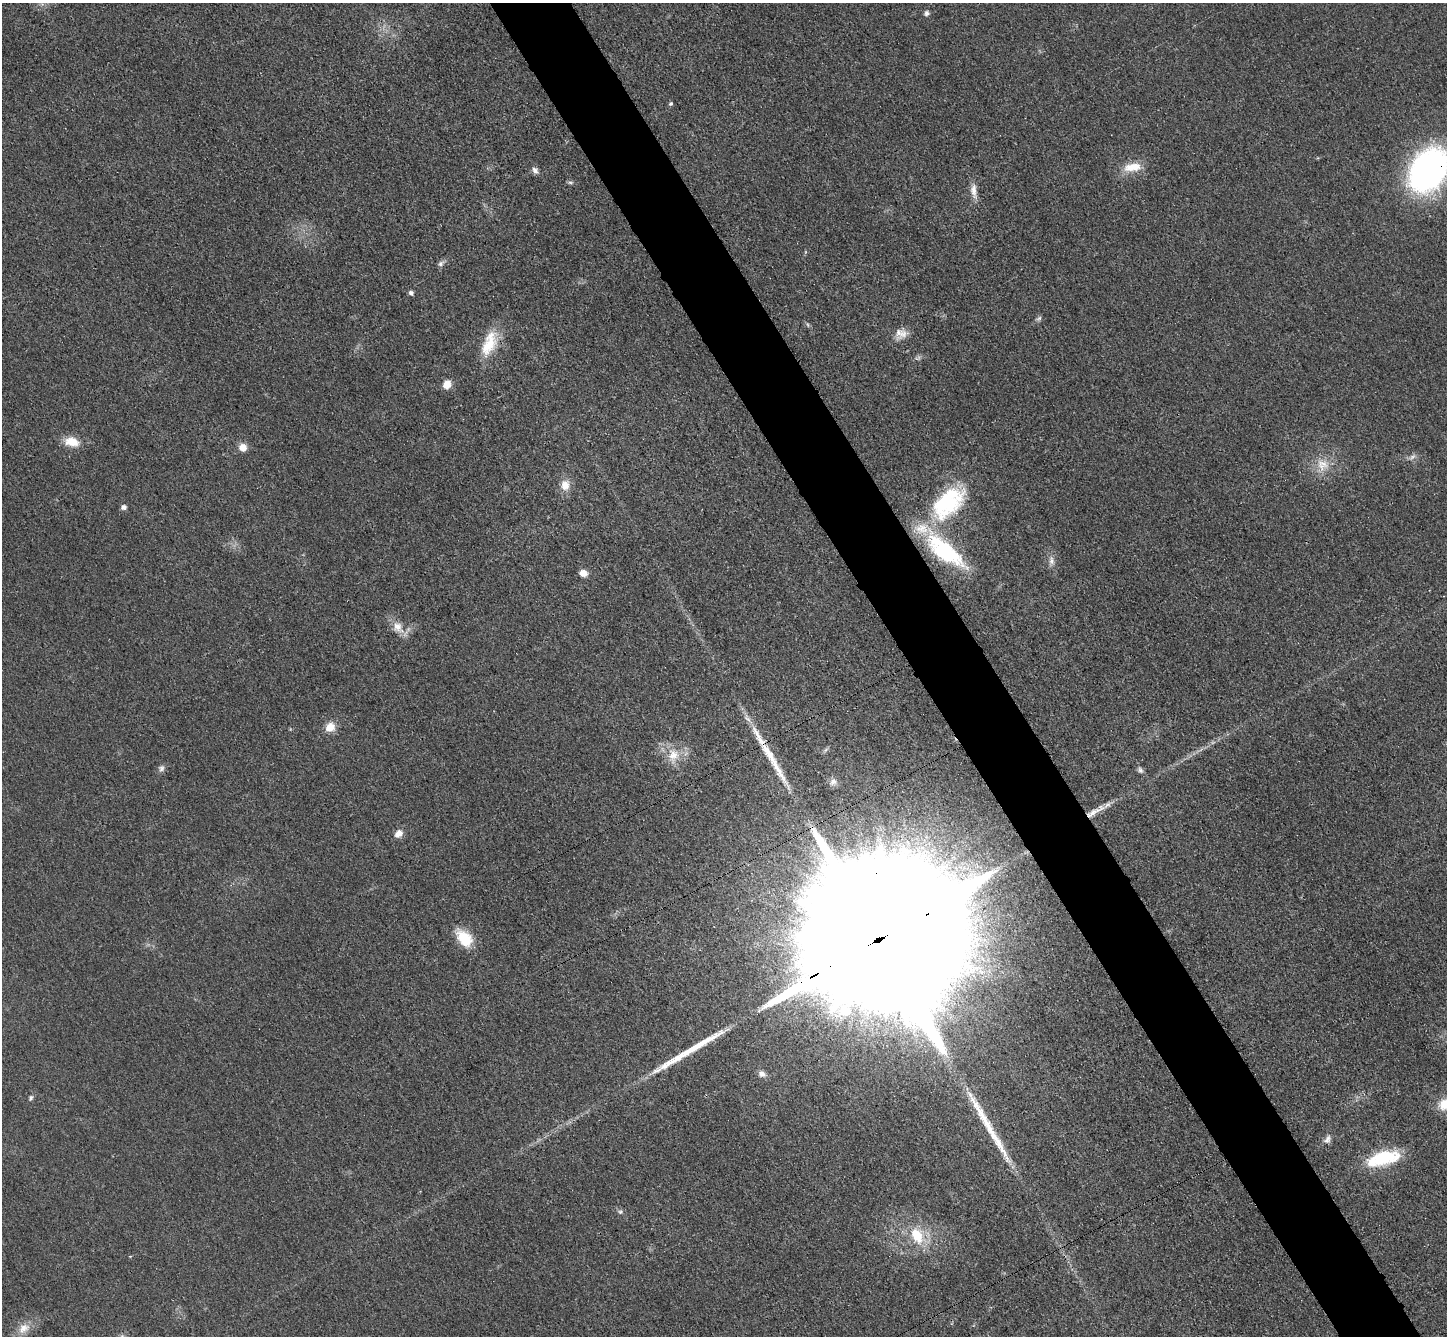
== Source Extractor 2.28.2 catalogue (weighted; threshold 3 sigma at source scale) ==
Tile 6 of 4 x 4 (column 2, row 2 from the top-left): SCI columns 1468-2912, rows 2975-4308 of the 5823 x 5815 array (HDU 1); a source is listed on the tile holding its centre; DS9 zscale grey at full resolution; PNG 1449 x 1338 px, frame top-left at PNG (2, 3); no overlay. Shown black and unused: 6% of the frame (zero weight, under 3 of 4 exposures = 2% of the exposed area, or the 3 px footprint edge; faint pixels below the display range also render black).
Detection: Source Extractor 2.28.2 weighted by HDU 2 'WHT'; one run over the whole footprint, this tile lists its part. Background 0.0191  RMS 0.0044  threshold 0.0197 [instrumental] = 3 sigma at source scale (4.5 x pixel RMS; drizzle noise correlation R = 1.50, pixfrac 1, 0.05/0.05 arcsec/px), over >= 5 px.
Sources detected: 46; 1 inside a brighter object's white glare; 3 long thin detections or spike segments (spike, bleed or trail) — not listed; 1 inside a brighter listed object's ellipse — not listed separately; the other 41 listed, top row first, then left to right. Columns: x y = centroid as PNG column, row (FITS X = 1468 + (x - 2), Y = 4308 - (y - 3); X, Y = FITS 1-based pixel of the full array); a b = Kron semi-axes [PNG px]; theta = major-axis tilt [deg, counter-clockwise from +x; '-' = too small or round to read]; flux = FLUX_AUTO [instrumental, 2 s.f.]
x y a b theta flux
926 13 7 6 - 1.3
671 104 5 5 - 0.73
1132 167 25 11 8 8.1
535 170 10 7 -57 1.9
1429 170 40 29 58 150
570 182 8 4 -1 0.89
974 190 20 8 -85 4
441 264 9 6 40 1.5
411 293 5 5 - 1.3
1039 318 9 5 40 1
808 325 6 4 -71 0.63
901 334 17 14 7 4.7
489 343 36 16 67 15
447 384 9 7 66 5
72 442 18 11 -13 7.6
243 447 9 9 - 3.9
1412 457 10 5 36 1.5
1322 464 18 17 - 8.4
565 485 14 12 -83 5.2
948 503 55 30 51 47
124 507 6 5 - 1.5
945 551 58 21 -39 45
1051 561 13 7 -80 2.6
583 573 9 7 -18 3.2
398 627 19 11 -54 5.9
330 727 12 10 44 5.4
673 755 20 15 81 8.1
161 768 9 8 - 1.5
1140 770 8 6 -53 1.3
833 782 11 9 39 2
1095 811 34 7 30 6.8
399 834 11 8 40 3.3
464 938 21 13 -49 13
875 941 81 32 28 85000
762 1074 10 8 -29 2.2
31 1098 7 5 70 0.99
1327 1139 13 8 52 2.4
1383 1158 42 16 15 24
621 1212 7 6 - 1
917 1235 24 16 -63 15
24 1328 18 12 36 5.8
Overlapping masked pixels (flux is a lower limit): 4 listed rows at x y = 1429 170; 945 551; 1095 811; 875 941
Isophote crosses this tile's border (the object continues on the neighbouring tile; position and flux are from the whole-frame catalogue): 1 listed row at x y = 1429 170